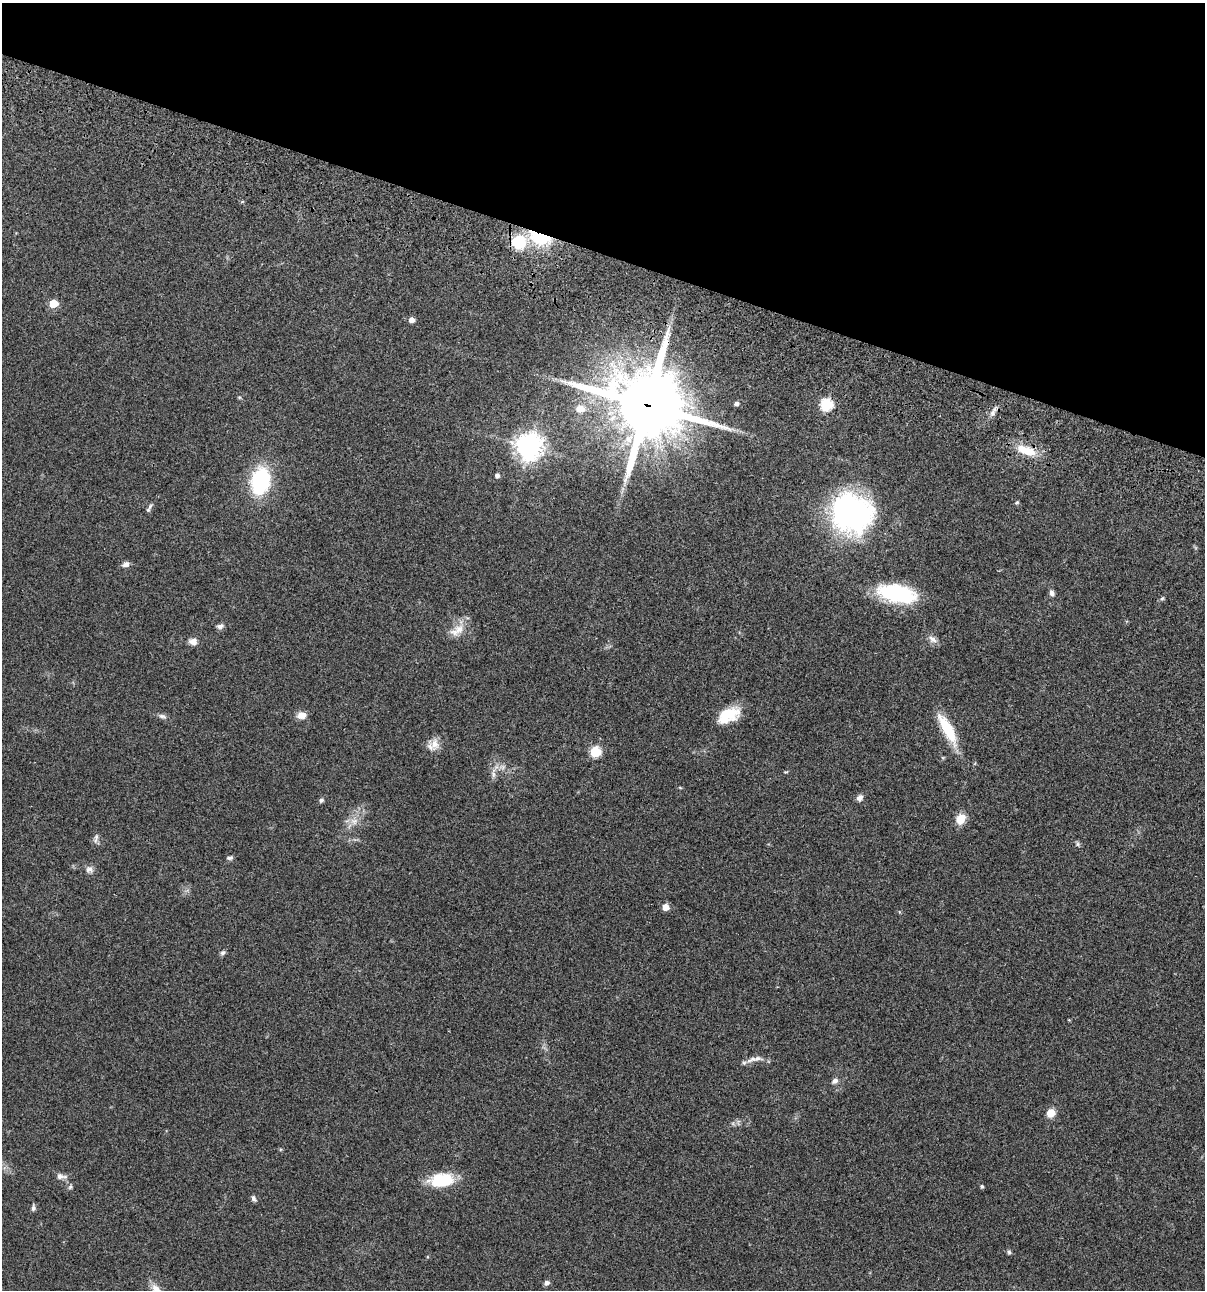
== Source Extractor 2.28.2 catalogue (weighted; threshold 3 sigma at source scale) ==
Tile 2 of 4 x 4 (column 2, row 1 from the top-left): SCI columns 1438-2640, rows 3986-5273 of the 5405 x 5390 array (HDU 1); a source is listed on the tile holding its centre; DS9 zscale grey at full resolution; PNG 1207 x 1292 px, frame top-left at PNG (2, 3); no overlay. Shown black and unused: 20% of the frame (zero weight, under 3 of 4 exposures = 9% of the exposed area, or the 3 px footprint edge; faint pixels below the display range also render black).
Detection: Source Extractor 2.28.2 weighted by HDU 2 'WHT'; one run over the whole footprint, this tile lists its part. Background 0.0467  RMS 0.0052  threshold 0.0236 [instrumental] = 3 sigma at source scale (4.5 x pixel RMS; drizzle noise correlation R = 1.50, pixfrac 1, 0.05/0.05 arcsec/px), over >= 5 px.
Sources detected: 55; all 55 listed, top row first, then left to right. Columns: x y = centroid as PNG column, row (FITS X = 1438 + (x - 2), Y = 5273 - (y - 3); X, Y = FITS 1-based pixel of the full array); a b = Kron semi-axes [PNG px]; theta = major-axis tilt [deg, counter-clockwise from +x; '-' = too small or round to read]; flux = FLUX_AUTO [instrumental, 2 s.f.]
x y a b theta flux
540 238 27 14 -16 26
519 242 16 15 - 18
53 304 6 5 - 14
412 320 5 5 - 3.1
736 404 6 5 - 1.1
826 404 6 6 - 47
647 405 24 21 -21 4600
580 409 12 10 -5 4.1
992 413 9 6 61 2
529 446 8 8 - 570
1026 450 26 10 -18 12
497 475 5 5 - 1.7
260 481 23 16 78 49
1017 502 5 5 - 0.62
150 506 10 5 62 1.3
852 513 39 35 -22 130
126 564 9 6 19 2.2
897 593 39 17 -10 43
1052 593 8 6 -73 1.7
1162 598 6 5 - 0.78
220 626 9 6 0 1.6
459 629 15 12 60 6.1
933 639 13 7 -32 2.8
193 641 10 8 -2 3.1
301 715 12 9 5 3.7
728 715 24 13 26 14
162 716 11 5 -21 1.6
947 729 38 11 -61 19
435 744 14 13 - 5.2
595 752 6 6 - 31
502 767 8 7 - 2.1
786 772 5 3 - 0.52
493 775 9 4 -82 1.5
680 787 5 3 - 0.47
860 798 9 7 53 2
321 800 7 5 36 1
960 819 12 10 61 6.4
354 821 11 9 -13 3.7
96 838 15 5 79 1.6
1077 844 7 6 - 0.99
229 858 8 4 4 1.1
89 869 10 9 - 2.2
665 907 5 5 - 4.4
223 953 8 6 44 1.2
753 1059 21 7 27 3.1
835 1081 9 6 33 1.8
1051 1113 6 6 - 10
60 1176 10 8 1 2.3
442 1180 23 13 5 24
982 1186 4 4 - 0.9
70 1187 7 5 74 0.98
254 1198 8 5 -64 1.3
33 1208 8 5 89 1.2
1009 1252 6 5 - 0.96
547 1283 7 6 - 1.6
Overlapping masked pixels (flux is a lower limit): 5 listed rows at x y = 540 238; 826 404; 647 405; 1026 450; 947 729